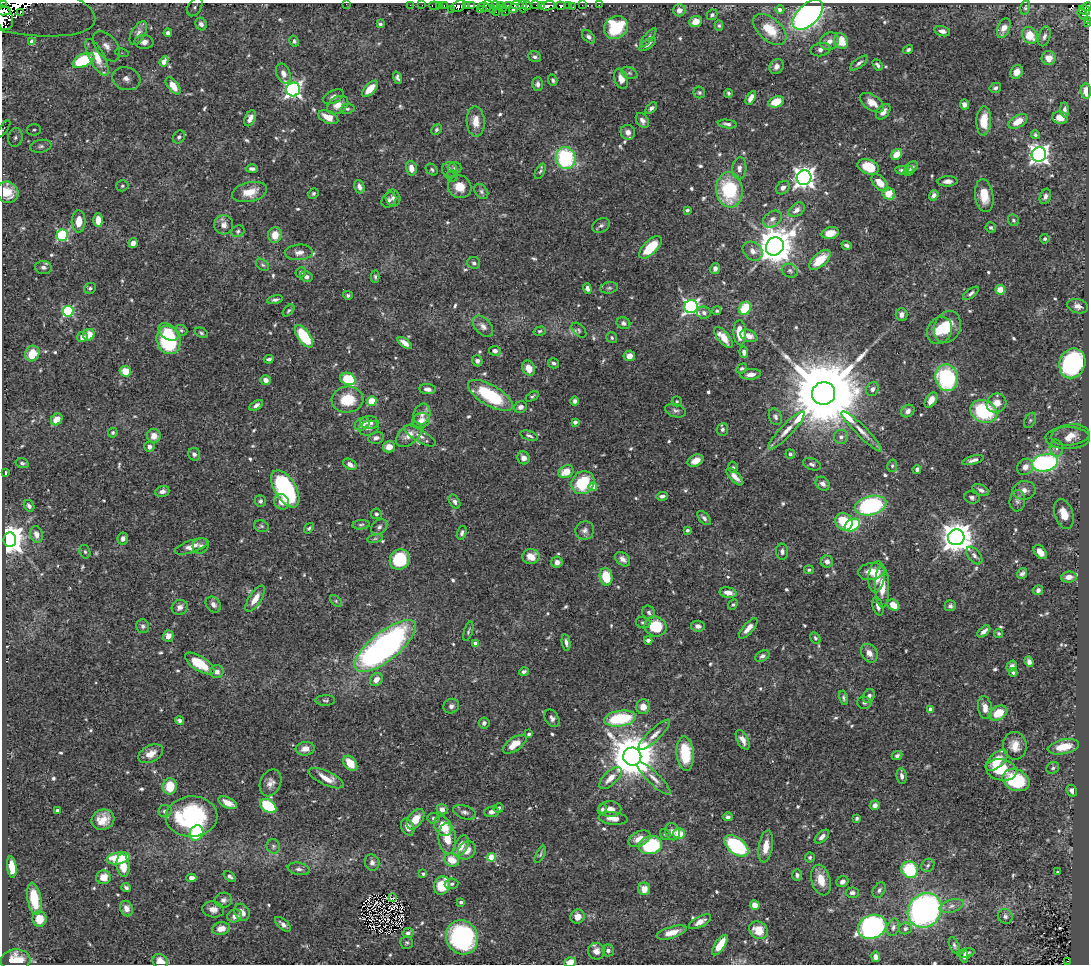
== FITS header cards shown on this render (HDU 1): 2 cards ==
NAXIS1  =                 1087
NAXIS2  =                  962

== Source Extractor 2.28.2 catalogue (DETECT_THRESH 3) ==
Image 1087 x 962 px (HDU 1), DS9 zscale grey, 1 PNG px = 1 image px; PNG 1091 x 966 px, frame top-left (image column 1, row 962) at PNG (2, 3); each listed source drawn as its Kron ellipse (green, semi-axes under 4 px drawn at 4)
Background 0.848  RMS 0.015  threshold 0.0453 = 3 sigma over >= 5 px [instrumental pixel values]
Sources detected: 685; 8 with non-positive FLUX_AUTO (blend fragments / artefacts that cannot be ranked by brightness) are neither listed nor drawn; of the other 677, the 500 brightest by FLUX_AUTO listed and drawn (177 fainter detections omitted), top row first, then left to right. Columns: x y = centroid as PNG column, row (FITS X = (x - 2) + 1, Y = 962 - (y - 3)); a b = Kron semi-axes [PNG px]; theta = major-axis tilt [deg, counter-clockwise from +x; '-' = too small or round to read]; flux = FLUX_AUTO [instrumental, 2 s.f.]
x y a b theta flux
346 4 2 2 - 12
2 5 4 2 - 37
410 5 2 2 - 8.2
422 5 2 2 - 6.9
439 5 3 2 - 3.6
444 5 3 2 - 23
467 5 3 2 - 62
501 5 3 2 - 18
508 5 3 2 - 60
517 5 6 3 2 24
535 5 2 2 - 6.7
582 5 2 2 - 3.8
599 5 2 2 - 4
16 6 80 27 -11 380
434 6 5 3 - 29
459 6 7 5 28 390
471 6 3 2 - 100
496 6 4 2 - 58
523 6 6 4 -88 220
527 6 4 3 - 11
541 6 3 2 - 78
548 6 7 4 12 750
560 6 5 4 - 140
568 6 3 3 - 74
195 7 10 6 59 4.2
484 7 6 4 -8 150
490 7 8 3 -48 140
573 7 2 2 - 5.5
1088 7 4 3 - 150
504 8 3 2 - 30
514 8 5 3 - 120
1025 8 7 4 77 1.9
451 9 3 2 - 22
780 9 4 4 - 4.1
480 10 3 3 - 130
679 10 6 6 - 5
1085 10 6 4 -34 150
4 11 6 4 12 280
505 11 3 2 - 19
496 12 2 2 - 18
20 13 3 3 - 1700
1082 14 6 3 -55 58
712 15 6 4 43 2.4
808 15 18 10 44 480
4 18 13 8 -68 310
1087 20 4 4 - 15
696 21 6 5 - 11
201 24 6 5 - 5.2
380 24 4 3 - 2
1088 24 3 2 - 11
719 26 5 4 - 1.7
616 27 12 11 - 62
1004 28 10 6 67 8.8
770 29 19 11 -40 27
942 31 8 5 -14 4.6
138 33 13 6 60 4.2
168 33 4 4 - 3.1
1030 35 9 7 -56 22
1044 36 10 5 73 3.6
589 37 8 5 -45 3.3
648 38 12 4 51 2.4
294 41 6 4 -60 2.7
829 41 10 8 35 6.9
841 41 8 6 -66 19
32 42 3 3 - 6
144 42 9 7 -2 6.8
648 44 9 4 36 3.4
106 46 17 10 -53 11
821 50 10 6 13 4.4
908 50 5 4 - 2.1
122 53 7 4 -17 1.9
97 57 20 7 -62 19
535 57 6 5 - 3
1049 58 7 7 - 9.2
83 60 11 6 26 38
164 61 5 4 - 11
859 63 10 4 37 3.3
877 65 6 3 -53 2.4
776 66 8 6 50 5.1
1017 72 7 6 - 7.5
629 73 8 5 -26 2.5
283 74 10 6 -65 6.3
397 78 6 4 -71 2.8
126 79 14 11 -17 12
621 79 10 6 -70 7.8
553 80 6 4 -72 2.3
537 84 7 5 88 3.5
173 86 10 5 -52 12
995 88 6 5 - 2.9
293 89 7 6 - 380
370 89 10 5 46 16
1086 91 8 5 -84 12
699 93 6 5 - 2
728 93 4 3 - 2.1
333 97 11 6 28 4.3
751 98 7 4 60 6.6
776 102 8 5 21 19
872 103 13 7 -33 11
964 104 5 4 - 4.6
338 105 11 8 33 9.5
651 108 7 4 44 2.8
347 109 7 5 8 2
1065 110 7 4 -88 3.1
883 112 9 6 51 6.2
328 117 10 6 -23 13
250 118 8 5 64 5.4
1060 118 8 6 -11 9.7
476 121 15 9 -87 13
642 121 8 5 -57 4.7
984 121 14 7 86 18
1018 121 10 6 30 14
727 124 9 4 -7 3.1
3 129 10 4 55 2.3
34 130 7 5 6 2.4
436 130 6 4 47 2.1
628 132 7 7 - 5.3
1035 135 4 4 - 2.1
179 137 7 5 52 2.3
15 138 9 7 78 5.2
41 146 11 6 11 3.8
897 154 6 4 44 15
1039 154 7 7 - 560
566 158 11 10 - 96
868 167 11 7 -19 29
912 167 6 5 - 3.2
411 168 7 5 -78 8.4
454 168 7 5 -2 2.4
739 168 11 7 85 5.1
252 169 6 4 -2 2.8
432 169 6 5 - 1.9
450 170 8 7 - 3.6
902 170 7 4 -7 2.5
540 171 8 4 62 1.9
908 171 5 5 - 2.4
452 176 5 5 - 2.1
804 178 7 7 - 750
948 181 10 5 2 5.1
880 183 10 6 -46 12
122 186 6 5 - 1.9
359 187 7 5 -73 4.3
460 187 12 11 - 13
783 188 8 6 42 5
729 190 18 13 -84 77
7 192 11 10 - 17
250 192 18 9 12 16
481 192 8 6 -53 2.9
313 193 5 5 - 2
889 194 7 5 -32 21
934 195 5 4 - 4.3
984 196 16 9 -82 19
1045 196 8 5 71 3.3
393 198 8 7 - 4.1
389 200 8 6 48 3.3
687 210 4 3 - 1.9
797 210 9 6 37 6.1
772 219 10 7 34 5.5
98 220 7 5 -89 9.9
1013 220 6 5 - 1.8
79 221 11 7 89 12
224 225 9 9 - 6.1
601 226 9 6 29 3
991 227 5 5 - 2.1
238 231 7 5 30 2.2
830 233 9 5 14 14
62 235 6 5 - 110
275 235 8 7 - 14
1045 239 5 4 - 2.2
133 243 5 4 - 5.4
847 245 5 3 - 2.5
775 246 9 8 - 2700
650 247 14 6 45 33
753 251 11 8 -39 6.8
299 252 14 8 4 7
820 260 13 6 41 19
474 263 6 6 - 3.1
263 265 7 5 -40 2
43 267 8 6 -7 3.5
715 269 5 4 - 4.4
790 271 8 6 -26 3.2
301 272 5 5 - 2.1
306 277 6 5 - 4
375 277 6 4 -89 1.8
90 288 6 5 - 2.3
609 288 9 5 9 2.5
587 289 5 4 - 3.2
1000 290 5 4 - 16
971 293 9 4 36 2.7
348 295 5 4 - 1.8
275 300 8 4 9 2.5
691 306 7 6 - 310
1078 306 11 7 -14 6
745 308 7 5 58 41
289 310 7 4 45 1.7
68 311 5 5 - 92
717 311 5 4 - 1.9
704 313 7 6 - 2.9
901 314 6 6 - 4.8
623 323 7 6 - 3.2
483 326 12 8 -47 5.9
947 327 16 13 68 25
181 330 6 5 - 1.9
579 330 9 5 -46 2.4
939 330 14 12 60 17
540 331 6 4 17 1.7
168 332 11 7 -36 19
201 333 7 5 -24 2.1
740 333 12 6 -88 21
89 335 6 5 - 15
304 336 13 6 -54 53
749 336 9 6 -22 6.9
82 337 5 5 - 6.5
723 337 13 5 -50 14
612 338 6 5 - 2.1
169 340 14 12 -76 82
405 343 8 4 -36 6.6
495 351 6 5 - 4
744 352 6 4 -86 4
32 354 8 7 - 24
629 356 6 5 - 6.6
269 359 5 3 - 2.5
477 361 5 5 - 3.8
554 363 5 5 - 2.4
1072 363 15 13 69 230
529 368 8 6 -66 12
742 368 6 4 30 2.1
125 371 6 5 - 18
751 374 10 5 5 6.3
947 378 13 11 -80 100
348 379 8 6 -24 46
265 380 5 5 - 6.1
427 389 8 5 -7 4.9
872 389 7 6 - 3.3
824 393 11 11 - 20000
490 395 25 10 -30 70
532 396 7 4 30 1.7
347 400 16 13 4 32
931 400 8 5 57 7.3
372 401 5 4 - 40
575 401 4 4 - 2.9
677 401 5 5 - 1.7
996 403 10 9 - 11
256 405 7 4 31 3.6
520 407 6 5 - 4.7
675 411 10 6 -16 3.6
908 411 7 6 - 5
984 411 14 11 -23 82
422 414 11 8 71 6.5
775 417 8 6 -67 3.2
57 419 6 5 - 13
421 420 9 7 18 9.7
1030 420 8 5 63 2.1
370 422 9 6 -4 5.4
575 422 4 4 - 5
362 424 8 6 35 8.8
369 428 10 7 16 4.2
722 429 6 5 - 2.8
786 431 25 6 46 11
862 431 28 5 -45 9.7
113 433 5 4 - 2
409 435 16 9 41 11
1070 435 19 10 6 14
154 436 7 7 - 10
420 436 18 6 -30 6.3
529 436 9 4 -19 2.7
841 437 7 7 - 3.2
376 438 8 6 13 3.9
1068 438 22 11 -1 14
149 447 5 5 - 4.7
389 447 6 5 - 10
1056 448 8 6 -79 4.2
194 454 6 6 - 3.6
790 454 5 4 - 2
523 458 7 6 - 7
973 460 11 4 15 4.3
695 461 8 5 26 8.4
22 463 7 4 -17 2.2
1045 463 13 8 12 200
350 464 7 5 -32 5.6
812 464 9 5 -22 3
892 466 6 5 - 2.1
733 467 6 4 -74 1.7
1025 467 8 7 - 7.2
917 469 4 4 - 2.8
566 472 8 6 27 16
5 473 4 3 - 2.4
735 477 11 5 -46 6.5
583 483 12 10 46 55
823 484 7 6 - 4.2
593 487 4 4 - 18
285 489 21 10 -59 150
981 490 9 5 -29 3.9
1024 490 11 9 9 6.9
162 491 7 5 17 4.4
662 496 6 4 5 2.8
972 497 8 6 -20 2.7
260 501 6 6 - 2.6
1017 501 10 8 85 4.3
282 502 8 7 - 9.4
454 502 7 5 -59 3
871 505 16 9 14 140
29 506 6 5 - 2.8
376 514 5 5 - 2.2
1064 514 15 9 -71 15
704 518 8 4 -46 3.1
844 522 9 8 - 31
361 525 8 4 5 2.3
852 525 8 5 29 78
261 526 7 5 -16 1.9
379 527 9 6 44 3.7
309 528 6 4 52 2
585 530 9 9 - 4.6
687 530 3 3 - 1.9
462 533 7 4 74 2.7
37 534 8 6 -73 7.2
956 537 8 8 - 1800
10 539 7 6 - 1700
123 539 6 5 - 4.6
375 539 8 4 9 1.9
191 546 17 6 18 9.2
201 546 8 7 - 3.4
85 552 7 5 -72 2.3
782 552 8 6 -85 3.8
1040 552 8 5 -50 9.9
531 556 9 7 -1 13
974 556 10 6 -50 4.2
400 559 10 9 - 68
623 559 8 6 -40 4.9
557 562 5 5 - 4.8
827 562 6 6 - 5.1
809 570 5 4 - 1.7
871 571 13 8 8 12
1022 573 6 4 53 2.8
606 577 9 6 -78 31
876 577 15 8 84 18
1069 577 8 5 4 8.1
882 586 21 7 -89 19
1038 590 5 4 - 3.7
728 593 8 5 -9 8
255 599 15 6 58 11
336 601 7 4 -46 1.8
213 604 9 7 -48 4.2
733 605 6 4 47 1.9
893 605 6 5 - 15
878 606 9 5 -72 4.1
950 606 5 5 - 3.1
180 607 8 7 - 4.3
649 612 7 6 - 2.7
643 623 7 5 -12 2.5
143 626 7 6 - 3
698 626 7 5 -6 4.9
655 627 11 10 - 38
748 628 13 5 48 8
468 631 10 4 72 2.1
984 631 7 4 40 4.5
998 633 5 4 - 1.7
168 636 6 5 - 6.3
815 638 6 4 -59 1.8
648 640 4 3 - 3
566 642 8 4 -80 3.4
476 644 4 4 - 13
385 646 37 14 39 410
869 653 10 7 -56 6.6
762 656 8 5 29 3
1029 662 5 4 - 3.4
200 663 17 7 -32 30
1012 666 6 4 55 3.8
524 671 5 4 - 2.6
217 672 7 6 - 5.5
1013 672 4 4 - 2.1
376 679 7 5 50 8
869 696 7 5 62 4.3
844 698 7 4 -77 2
325 700 10 5 1 2.1
864 703 7 6 - 2.7
451 706 8 7 - 4.3
643 707 7 6 - 10
985 708 11 7 -80 9.1
931 709 4 3 - 4.8
998 713 10 7 31 22
552 718 9 6 -57 3.9
620 718 16 8 9 70
179 720 4 3 - 2.9
484 723 5 5 - 2.9
529 734 4 3 - 2.1
654 735 21 6 43 8
743 740 11 5 -62 6.6
515 744 13 6 34 16
1015 746 14 11 -81 13
1063 747 16 7 12 21
305 749 9 7 7 8.5
685 753 17 8 -85 39
151 754 13 8 27 11
897 756 5 4 - 2.5
632 757 9 9 - 5100
997 760 13 7 42 19
350 763 8 6 -49 19
1053 768 6 5 - 2.2
1001 770 15 10 -12 36
902 776 8 5 -83 4.1
326 778 19 7 -24 13
611 778 14 6 44 12
654 778 22 6 -44 8.2
1016 780 14 10 -24 61
270 783 14 10 65 7.4
170 786 8 7 - 26
1072 791 6 5 - 4
228 803 10 5 -26 12
875 805 5 4 - 4.6
268 806 9 6 -36 56
499 808 5 4 - 2.1
442 809 5 5 - 6.1
602 809 5 4 - 1.9
610 809 11 8 -1 6.7
58 810 3 3 - 2.7
165 811 6 6 - 3.6
464 812 12 6 -18 4.5
492 812 7 5 5 4.1
192 817 26 20 3 130
728 817 4 4 - 2.7
433 818 6 5 - 2.2
613 818 14 6 -5 9.3
857 818 4 3 - 1.8
415 819 11 7 54 15
103 820 12 10 24 14
443 826 10 8 -57 23
408 827 9 6 -66 7.5
672 832 9 7 -65 4.5
197 833 8 6 63 61
665 834 6 4 -54 1.7
679 834 6 5 - 22
822 837 9 5 42 4.8
447 838 15 8 -84 18
639 839 12 7 27 12
650 845 12 9 9 79
273 846 7 6 - 3
461 846 11 6 64 14
736 846 14 8 -38 110
766 846 16 7 81 13
467 850 10 8 45 9.2
540 854 9 4 63 1.9
491 857 4 4 - 30
810 857 5 5 - 2.3
118 858 12 6 9 48
452 860 7 6 - 19
372 863 8 7 - 4.4
123 865 11 6 -82 18
928 865 7 6 - 2.4
12 867 11 5 -83 19
299 869 11 6 -10 3.9
910 870 9 8 - 58
1057 872 3 3 - 1.9
423 874 4 4 - 2.6
797 875 6 4 -88 2.7
230 876 7 4 -39 2.8
103 877 7 7 - 13
191 878 5 4 - 4.7
821 880 15 9 -74 16
842 882 6 5 - 4.2
451 884 7 5 7 2.4
442 885 9 8 - 35
126 888 5 4 - 2.3
644 889 6 6 - 11
879 890 8 5 59 2.8
852 893 6 5 - 3.5
393 898 4 2 - 1.7
34 899 16 7 -80 36
223 900 9 7 2 3.8
461 902 4 3 - 2.8
755 905 5 5 - 9.2
952 906 12 6 16 5.1
126 908 8 6 -68 7
213 909 11 8 -9 6.9
925 910 18 16 49 330
242 912 9 7 -56 6.6
235 916 7 6 - 5.5
1005 916 8 7 - 3.3
577 917 7 7 - 9.3
39 919 8 7 - 16
700 922 12 5 28 7.1
283 924 9 5 -42 4.2
872 927 14 11 23 240
893 927 9 6 74 3.6
905 928 6 6 - 3.5
221 929 9 6 8 11
758 930 10 8 -35 20
672 932 15 5 17 12
408 933 5 5 - 3.6
462 937 17 16 - 170
407 942 6 6 - 2.1
720 945 11 5 57 19
954 945 9 5 -67 2.4
608 950 6 6 - 3.3
596 951 8 8 - 7.3
966 953 9 4 12 3
876 957 5 4 - 3.7
964 957 5 4 - 2.7
16 960 15 10 4 25
160 961 8 7 - 11
570 962 5 4 - 11
1067 962 4 2 - 20
At the frame edge (FLAGS 8, measured only in part): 12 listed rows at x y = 346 4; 2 5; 16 6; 1088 7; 4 11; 4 18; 1087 20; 1088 24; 1086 91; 3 129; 160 961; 570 962
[177 fainter detections neither listed nor drawn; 8 non-positive-flux detections neither listed nor drawn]